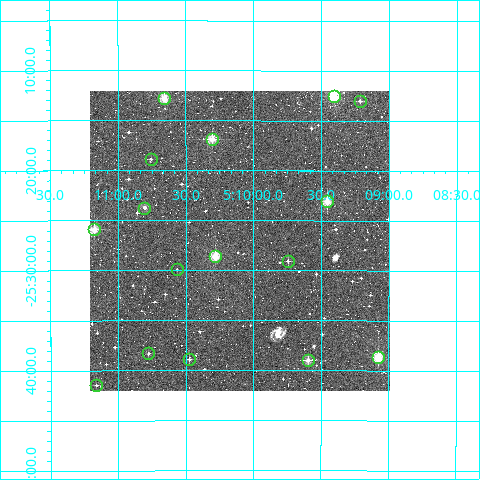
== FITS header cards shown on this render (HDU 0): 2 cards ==
NAXIS1  =                  300
NAXIS2  =                  300

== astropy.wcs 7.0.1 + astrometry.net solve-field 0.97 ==
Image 300 x 300 px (HDU 0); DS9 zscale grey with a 90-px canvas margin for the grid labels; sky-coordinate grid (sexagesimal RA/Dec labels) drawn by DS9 from the SOLVED WCS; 16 Tycho-2 reference stars matched to detected sources circled (green)
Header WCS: RA---TAN/DEC--TAN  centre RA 05:10:06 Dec -25:27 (77.53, -25.45 deg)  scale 6 arcsec/px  FOV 30.0' x 30.0'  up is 0 deg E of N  parity normal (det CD < 0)
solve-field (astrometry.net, Tycho-2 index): VERIFIED the header's WCS against the Tycho-2 star catalogue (verified at 2 index scales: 11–16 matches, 0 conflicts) and refined it, rather than solving blind
Solved WCS: RA---TAN-SIP/DEC--TAN-SIP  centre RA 05:10:06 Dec -25:27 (77.53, -25.45 deg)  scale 6 arcsec/px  FOV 30.0' x 30.0'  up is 0 deg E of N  parity normal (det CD < 0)
The solver's refit moves the header's centre by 1.2 arcsec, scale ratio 1.001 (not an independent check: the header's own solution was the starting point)
Tycho-2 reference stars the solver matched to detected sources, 16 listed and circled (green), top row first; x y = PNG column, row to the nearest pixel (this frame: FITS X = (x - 90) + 1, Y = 300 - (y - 91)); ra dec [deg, ICRS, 3 dp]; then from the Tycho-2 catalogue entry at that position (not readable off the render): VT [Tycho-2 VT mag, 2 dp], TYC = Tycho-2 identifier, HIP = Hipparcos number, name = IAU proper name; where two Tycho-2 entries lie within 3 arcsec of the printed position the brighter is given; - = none
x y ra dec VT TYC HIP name
334 96 77.352 -25.209 8.82 6477-198-1 - -
164 98 77.664 -25.213 9.82 6478-780-1 - -
360 101 77.304 -25.217 11.29 6477-458-1 - -
212 139 77.576 -25.281 9.91 6478-1008-1 - -
151 159 77.689 -25.314 12.20 6478-1150-1 - -
327 201 77.364 -25.385 9.22 6477-1143-1 - -
144 208 77.701 -25.395 10.65 6478-937-1 - -
94 229 77.794 -25.431 9.76 6478-231-1 - -
215 256 77.570 -25.477 9.70 6478-1049-1 - -
288 261 77.436 -25.484 11.77 6477-686-1 - -
177 269 77.642 -25.498 12.43 6478-43-1 - -
148 353 77.694 -25.638 11.77 6478-697-1 - -
378 357 77.269 -25.645 9.54 6477-282-1 - -
189 359 77.618 -25.648 12.17 6478-225-1 - -
308 360 77.399 -25.649 10.35 6477-1115-1 - -
96 385 77.790 -25.691 12.35 6478-13-1 - -